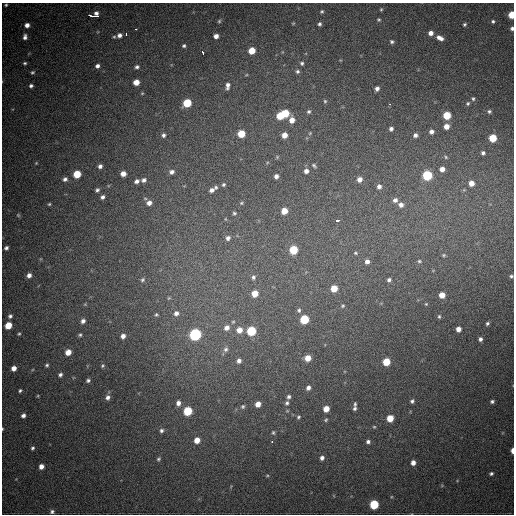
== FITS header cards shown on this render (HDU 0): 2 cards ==
NAXIS1  =                  512
NAXIS2  =                  512

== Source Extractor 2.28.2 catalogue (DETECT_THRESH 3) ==
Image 512 x 512 px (HDU 0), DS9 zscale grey, 1 PNG px = 1 image px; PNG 516 x 516 px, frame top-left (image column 1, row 512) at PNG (2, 3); no overlay
Background 787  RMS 22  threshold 67.3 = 3 sigma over >= 5 px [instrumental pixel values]
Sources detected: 175; all 175 listed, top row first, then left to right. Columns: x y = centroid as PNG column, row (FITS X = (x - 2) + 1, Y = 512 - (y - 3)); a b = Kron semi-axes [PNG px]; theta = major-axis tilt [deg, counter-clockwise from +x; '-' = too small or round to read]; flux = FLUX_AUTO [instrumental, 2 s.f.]
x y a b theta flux
6 5 3 3 - 2100
381 9 5 4 - 1800
322 11 5 4 - 2200
94 15 10 5 5 23000
511 15 5 4 - 35000
379 20 5 5 - 2200
219 21 5 5 - 2100
493 21 4 4 - 2600
293 23 4 4 - 1300
319 24 4 4 - 3300
465 24 5 4 - 2400
27 25 5 5 - 7700
512 28 4 4 - 3800
136 29 3 2 - 4900
431 33 5 5 - 8800
126 34 3 2 - 6100
119 35 5 5 - 5900
216 36 4 4 - 8200
25 37 7 5 84 5300
114 37 4 4 - 1800
440 38 8 5 -26 9100
392 41 5 4 - 3000
184 46 4 4 - 2800
252 51 5 5 - 28000
203 52 4 3 - 6200
25 63 4 3 - 2300
302 63 5 5 - 2900
97 66 5 4 - 5000
137 67 6 5 - 3800
297 71 5 5 - 3200
32 72 5 4 - 2200
246 75 5 3 - 1200
136 82 5 5 - 17000
31 86 4 4 - 3500
228 86 8 4 84 6300
377 88 5 4 - 5200
142 93 4 4 - 1600
473 99 6 5 - 2600
325 101 4 4 - 2000
187 103 6 5 - 55000
468 103 5 5 - 2600
390 104 2 2 - 5100
489 111 5 4 - 3100
309 112 6 5 - 3000
285 113 5 5 - 45000
447 115 5 5 - 41000
280 116 5 5 - 35000
292 120 7 6 - 12000
446 126 5 5 - 12000
391 129 4 4 - 4200
431 132 5 5 - 5700
310 133 5 4 - 1700
241 134 5 5 - 34000
163 135 6 6 - 4300
284 135 5 5 - 12000
415 135 4 4 - 4600
493 138 5 5 - 43000
483 153 4 4 - 3500
277 157 5 4 - 1600
446 157 5 4 - 1700
36 163 4 3 - 1400
314 165 6 3 -43 2400
100 166 5 4 - 5000
442 169 5 5 - 8400
306 171 5 5 - 6400
172 172 6 5 - 5900
77 174 5 5 - 36000
123 174 5 4 - 11000
427 175 6 5 - 110000
276 176 4 4 - 5300
65 179 6 5 - 4600
359 179 5 5 - 9100
144 180 6 5 - 4900
137 181 5 5 - 5300
471 183 5 5 - 13000
223 184 6 5 - 3000
216 187 5 5 - 2700
379 187 5 5 - 5700
97 190 5 4 - 3200
212 190 6 5 - 5600
102 197 5 4 - 4200
395 200 6 5 - 6000
149 203 6 5 - 8000
242 203 5 4 - 2100
49 204 5 4 - 1700
401 205 7 6 - 7000
284 211 5 5 - 20000
234 213 5 4 - 2600
18 215 6 4 -45 1900
225 219 5 3 - 1500
338 220 4 3 - 10000
228 238 7 6 - 5800
6 248 4 4 - 3900
293 250 6 5 - 57000
355 253 5 4 - 1900
444 255 6 4 -21 2200
367 261 5 5 - 6500
419 261 6 5 - 2600
29 275 6 5 - 7200
511 276 4 4 - 2500
253 277 6 5 - 4100
142 280 6 5 - 2900
389 280 4 4 - 3900
334 288 5 5 - 25000
255 293 5 5 - 20000
442 295 5 5 - 17000
169 298 5 5 - 1800
85 304 5 5 - 1600
426 304 4 4 - 1400
343 306 5 4 - 1900
299 310 6 5 - 3000
176 313 7 7 - 6900
156 315 5 4 - 2300
10 316 5 5 - 3800
439 316 5 4 - 2200
304 319 6 5 - 71000
83 321 6 5 - 5600
233 322 5 4 - 1800
487 323 4 3 - 2600
8 325 5 5 - 27000
227 328 7 6 - 8900
458 329 5 4 - 8900
239 330 6 6 - 14000
251 331 6 5 - 81000
19 334 4 3 - 1700
80 335 4 4 - 2400
195 335 6 6 - 230000
123 336 5 5 - 7700
480 339 4 4 - 4200
225 349 8 7 - 4700
68 352 5 5 - 16000
308 358 5 5 - 17000
239 361 5 4 - 5500
386 362 5 5 - 35000
47 365 4 4 - 2400
103 366 5 4 - 2100
14 368 5 4 - 9300
60 375 5 4 - 3700
88 380 5 4 - 3100
308 388 5 5 - 5500
20 390 4 3 - 2300
38 396 5 3 - 1300
108 397 7 6 - 5600
289 397 5 4 - 3400
412 401 4 4 - 3100
492 401 5 4 - 3100
178 403 6 5 - 7400
287 403 6 5 - 3500
258 404 5 4 - 13000
355 404 6 4 81 2400
243 406 5 5 - 2600
355 408 5 4 - 3100
326 409 5 5 - 17000
188 411 6 5 - 69000
23 415 4 4 - 5000
298 417 5 4 - 2300
390 418 5 5 - 29000
326 420 5 4 - 2000
374 427 4 4 - 1500
2 429 3 2 - 1200
161 431 5 5 - 3900
273 432 6 4 -76 2400
197 440 5 5 - 15000
272 442 3 2 - 12000
368 442 5 4 - 4100
32 448 4 3 - 2500
512 451 5 3 - 8400
322 458 5 5 - 5100
158 459 6 5 - 2500
413 463 5 4 - 8300
41 466 5 4 - 9700
491 474 4 4 - 2900
267 475 5 3 - 1500
374 504 6 5 - 82000
52 512 5 5 - 3400
At the frame edge (FLAGS 8, measured only in part): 6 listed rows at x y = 6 5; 511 15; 512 28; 511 276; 2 429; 512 451